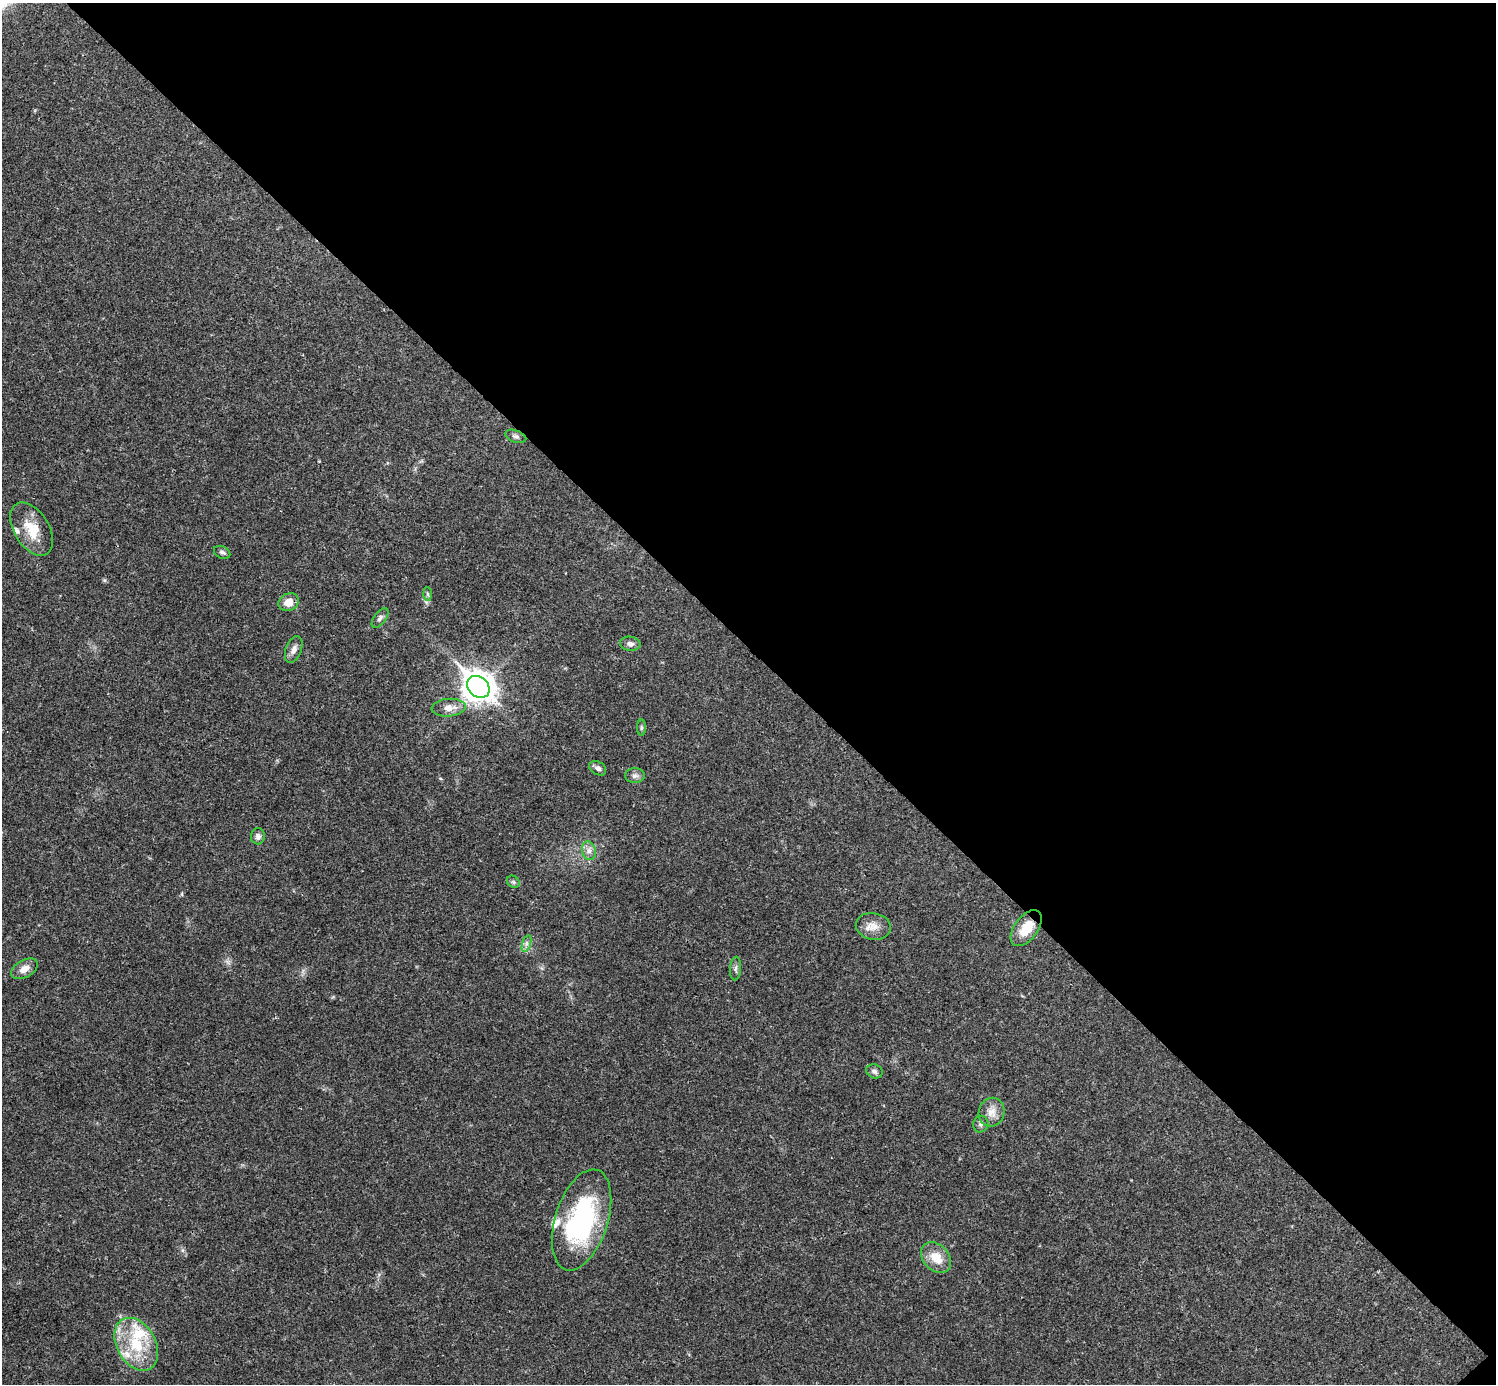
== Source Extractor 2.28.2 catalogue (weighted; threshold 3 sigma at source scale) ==
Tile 8 of 4 x 4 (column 4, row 2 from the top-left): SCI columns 4485-5978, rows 2920-4301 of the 5981 x 5981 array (HDU 1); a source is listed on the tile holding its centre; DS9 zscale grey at full resolution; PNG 1498 x 1386 px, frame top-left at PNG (2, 3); each listed source drawn as its Kron ellipse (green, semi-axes under 4 px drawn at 4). Shown black and unused: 47% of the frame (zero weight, under 3 of 4 exposures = <1% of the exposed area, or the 3 px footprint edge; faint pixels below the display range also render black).
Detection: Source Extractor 2.28.2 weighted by HDU 2 'WHT'; one run over the whole footprint, this tile lists its part. Background 0.0209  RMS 0.0022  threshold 0.00989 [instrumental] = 3 sigma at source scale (4.5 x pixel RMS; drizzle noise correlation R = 1.50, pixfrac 1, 0.05/0.05 arcsec/px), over >= 5 px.
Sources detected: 31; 4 inside a brighter listed object's ellipse — not listed separately; the other 27 listed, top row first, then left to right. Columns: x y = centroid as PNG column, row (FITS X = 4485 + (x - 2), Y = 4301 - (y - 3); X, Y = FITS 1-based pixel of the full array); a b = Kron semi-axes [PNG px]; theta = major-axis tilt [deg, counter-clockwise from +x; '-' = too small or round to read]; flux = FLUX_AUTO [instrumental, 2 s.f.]
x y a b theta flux
516 436 11 6 -19 0.68
32 529 29 17 -58 5.6
222 552 8 6 -26 0.61
427 594 7 4 -88 0.43
289 602 10 8 27 2.5
380 618 11 6 52 0.76
630 644 10 7 -8 0.9
294 649 14 7 69 1.2
478 687 12 10 -42 300
449 708 17 9 5 2.1
641 728 8 4 -90 0.35
598 768 9 6 -31 0.79
635 776 10 7 0 0.86
258 836 8 7 - 0.88
589 851 9 7 -76 1.1
513 882 7 5 -45 0.43
873 926 17 13 -10 2.4
1026 928 21 11 53 4.4
526 944 8 4 72 0.58
735 968 12 5 87 0.73
24 969 14 8 29 1.9
874 1071 8 7 - 0.68
992 1112 15 13 70 2.3
981 1124 8 7 - 0.71
582 1220 52 26 72 33
936 1258 17 12 -48 4.1
136 1344 28 19 -61 10
Overlapping masked pixels (flux is a lower limit): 1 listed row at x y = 1026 928